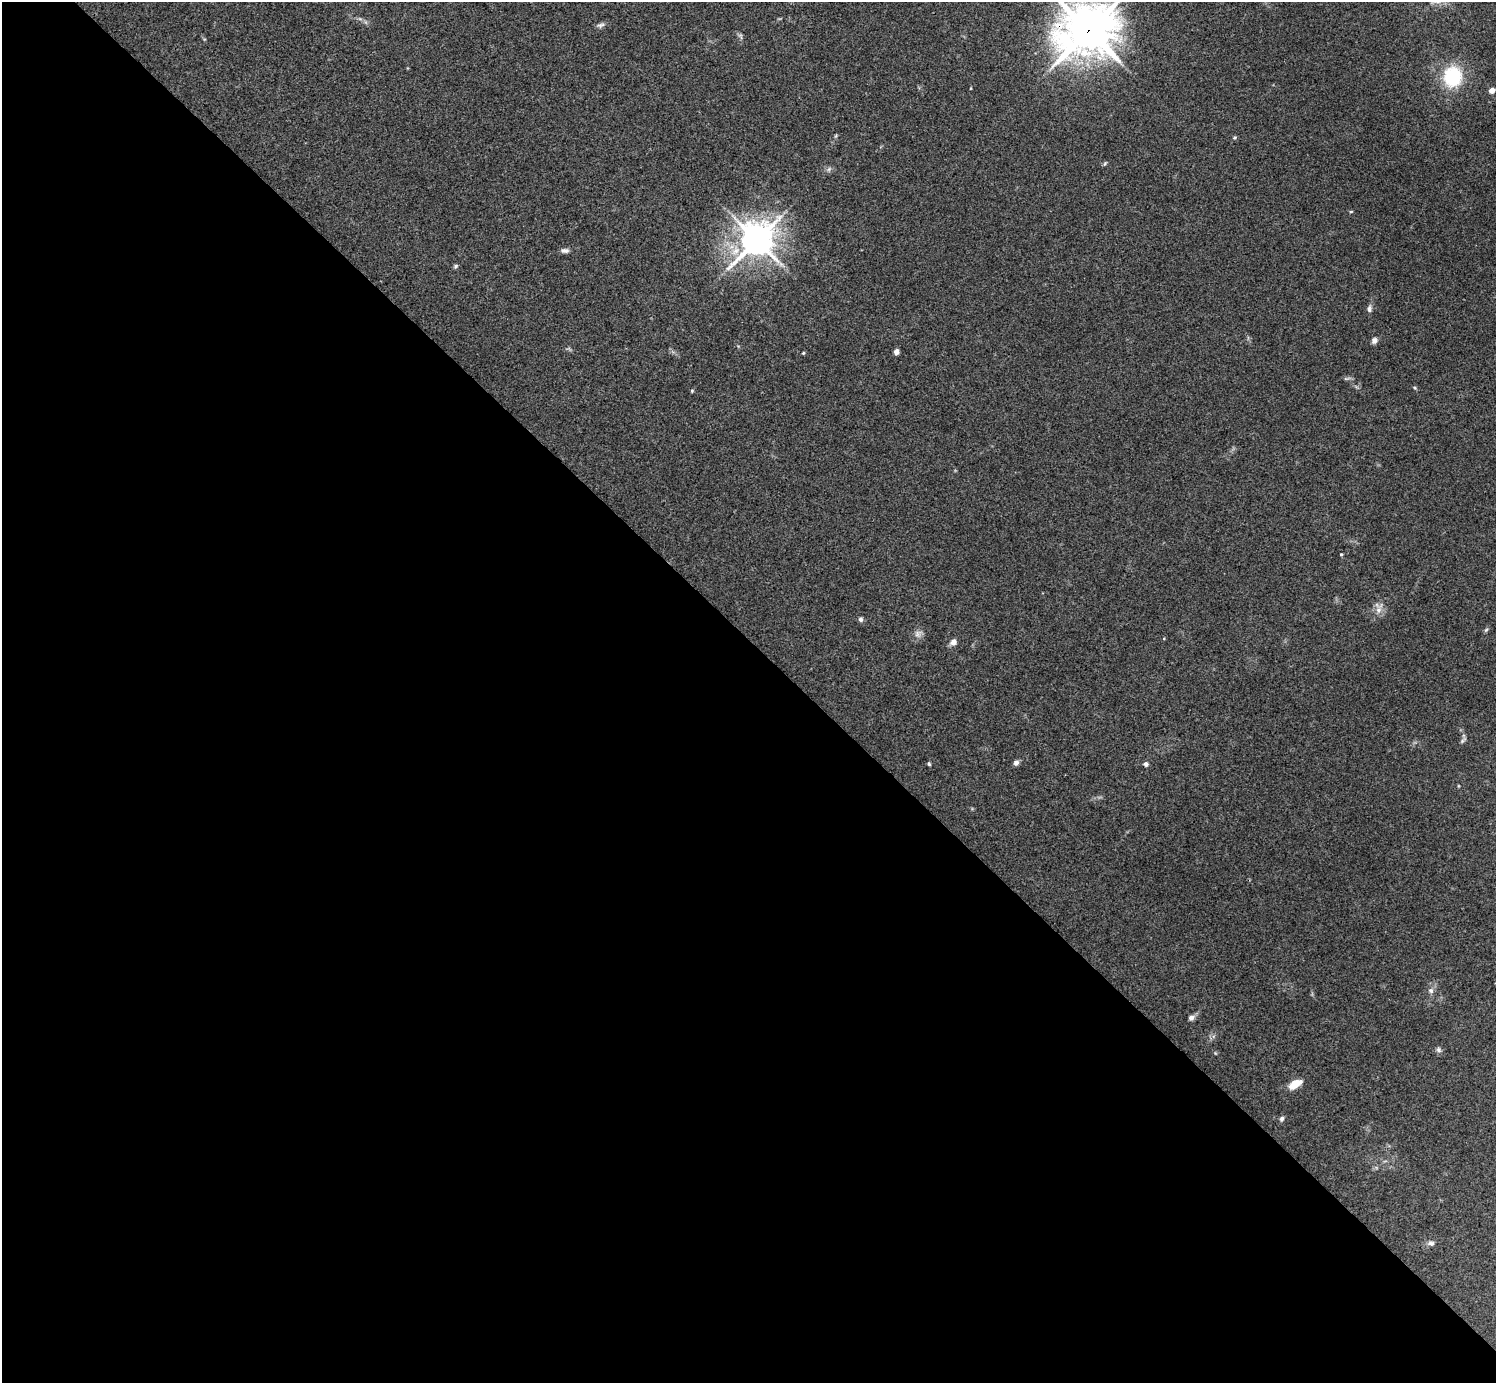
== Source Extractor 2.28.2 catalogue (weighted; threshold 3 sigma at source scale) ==
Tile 9 of 4 x 4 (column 1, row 3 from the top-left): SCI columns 3-1496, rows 1542-2922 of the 5985 x 5985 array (HDU 1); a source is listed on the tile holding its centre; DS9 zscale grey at full resolution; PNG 1498 x 1385 px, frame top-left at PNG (2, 2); no overlay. Shown black and unused: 54% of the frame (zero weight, under 3 of 4 exposures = <1% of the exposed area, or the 3 px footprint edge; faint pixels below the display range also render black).
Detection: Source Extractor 2.28.2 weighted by HDU 2 'WHT'; one run over the whole footprint, this tile lists its part. Background 0.0348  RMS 0.0047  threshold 0.0211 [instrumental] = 3 sigma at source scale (4.5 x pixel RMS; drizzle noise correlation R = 1.50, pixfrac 1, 0.05/0.05 arcsec/px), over >= 5 px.
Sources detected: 34; all 34 listed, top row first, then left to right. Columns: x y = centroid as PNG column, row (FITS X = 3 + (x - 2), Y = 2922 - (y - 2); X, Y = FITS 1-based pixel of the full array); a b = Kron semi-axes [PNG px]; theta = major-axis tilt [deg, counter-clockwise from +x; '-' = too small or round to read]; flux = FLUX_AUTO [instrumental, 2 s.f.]
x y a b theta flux
360 19 7 4 -19 0.85
601 25 11 5 10 1.4
1088 30 21 17 25 1500
740 36 10 5 -63 1
1453 77 18 16 89 31
1492 90 5 4 - 3.9
1235 138 6 5 - 0.66
1105 163 7 4 54 0.63
1351 212 5 3 - 0.5
757 240 12 10 55 920
565 250 11 6 -2 1.6
456 266 6 5 - 0.82
1369 309 9 6 86 1.5
1374 341 7 6 - 1.9
896 352 7 5 73 1.6
803 353 4 3 - 0.51
1346 378 8 4 8 0.93
692 391 5 4 - 0.49
1341 554 4 3 - 0.5
1378 610 10 8 66 2.9
861 619 7 5 -73 1.2
1486 630 6 4 44 0.69
918 634 11 9 53 2.4
953 642 8 7 - 2.3
1463 740 10 4 44 0.92
1016 763 7 6 - 1.7
929 764 5 4 - 0.68
1146 764 6 5 - 1.4
1431 991 8 7 - 1.5
1191 1018 8 6 22 1.6
1438 1050 7 6 - 1.2
1295 1084 15 8 31 6.9
1282 1119 7 5 72 1.3
1431 1243 11 7 -1 1.7
Overlapping masked pixels (flux is a lower limit): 1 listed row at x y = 1088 30
Isophote crosses this tile's border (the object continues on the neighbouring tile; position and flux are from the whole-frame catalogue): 1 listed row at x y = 1088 30